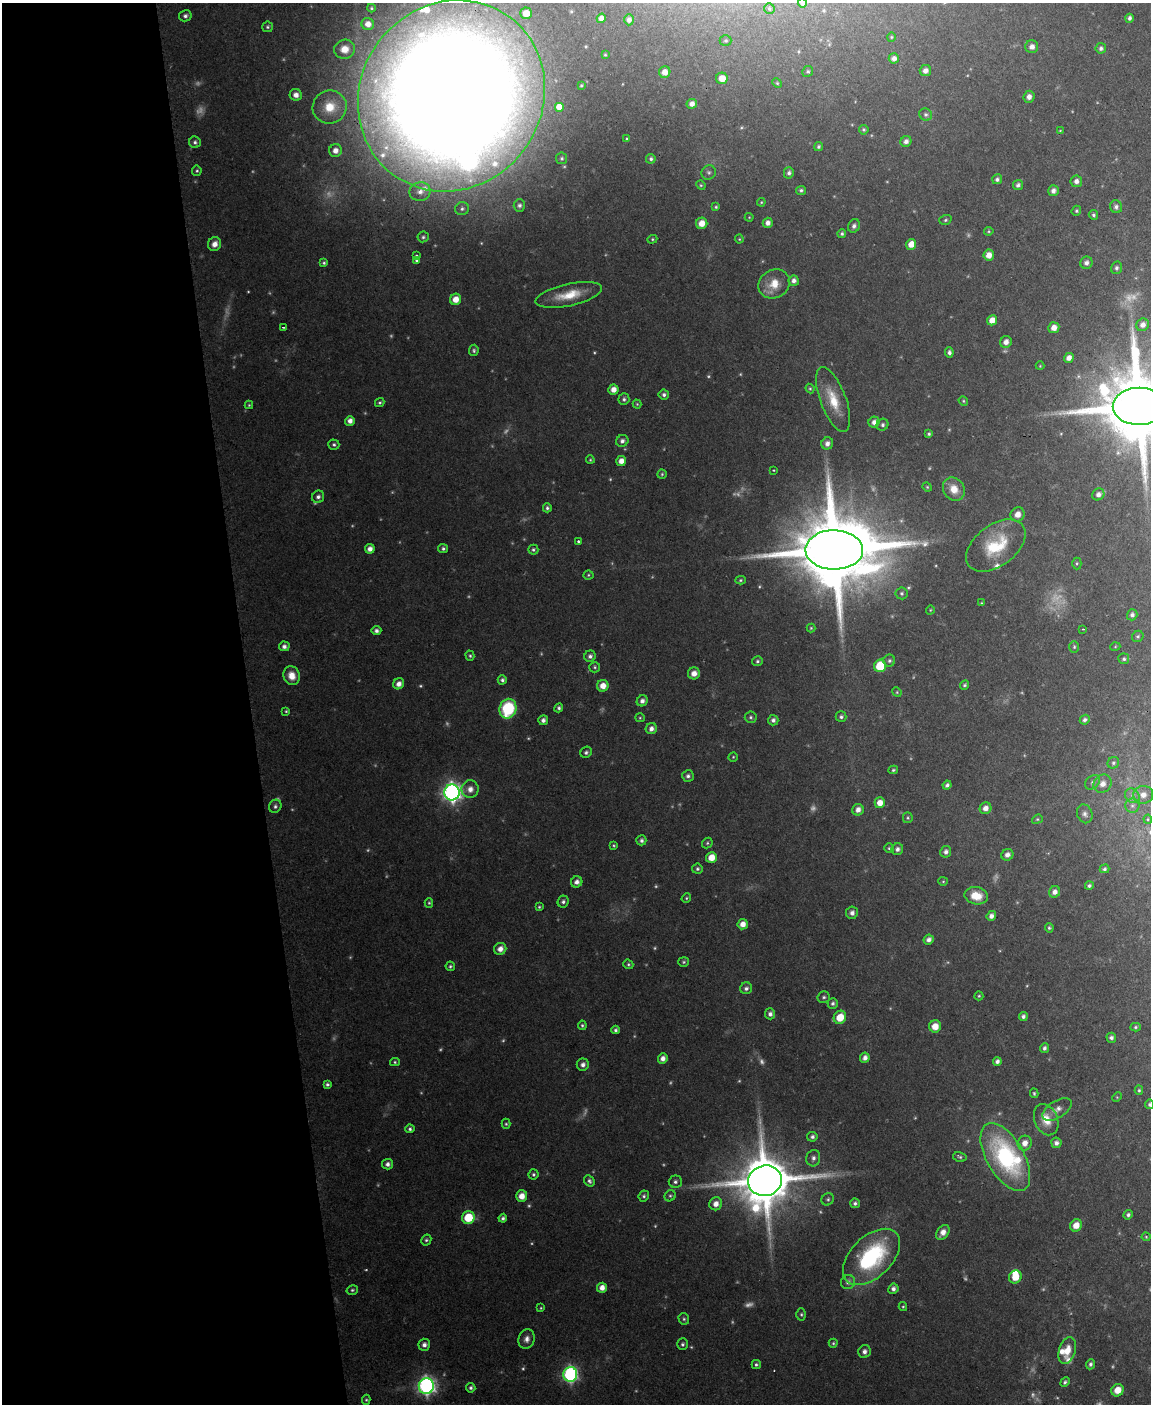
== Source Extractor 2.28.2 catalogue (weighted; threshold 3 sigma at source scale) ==
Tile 5 of 4 x 3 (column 1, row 2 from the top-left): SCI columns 1-1149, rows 1642-3043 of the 4596 x 4572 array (HDU 1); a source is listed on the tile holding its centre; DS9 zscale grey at full resolution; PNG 1153 x 1406 px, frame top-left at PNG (2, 3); each listed source drawn as its Kron ellipse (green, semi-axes under 4 px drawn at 4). Shown black and unused: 22% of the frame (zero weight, under 2 of 3 exposures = <1% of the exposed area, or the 3 px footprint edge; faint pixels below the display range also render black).
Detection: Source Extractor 2.28.2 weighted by HDU 2 'WHT'; one run over the whole footprint, this tile lists its part. Background 0.11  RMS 0.0071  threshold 0.0321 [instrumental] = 3 sigma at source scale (4.5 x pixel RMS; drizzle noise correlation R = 1.50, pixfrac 1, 0.05/0.05 arcsec/px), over >= 5 px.
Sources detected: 361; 68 too faint to see at this stretch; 2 inside a brighter object's white glare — neither listed nor drawn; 8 inside a brighter listed object's ellipse — not listed separately; the other 283 listed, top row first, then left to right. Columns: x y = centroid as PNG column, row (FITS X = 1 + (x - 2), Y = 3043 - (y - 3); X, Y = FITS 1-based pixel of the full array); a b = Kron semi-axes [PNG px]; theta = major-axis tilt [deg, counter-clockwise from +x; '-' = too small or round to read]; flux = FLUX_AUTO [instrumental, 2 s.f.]
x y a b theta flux
803 3 4 4 - 2.9
371 8 4 3 - 0.96
769 9 6 5 - 1.3
526 13 6 6 - 8.6
185 16 6 5 - 2.5
601 18 5 4 - 4.4
1129 18 4 4 - 2.2
629 20 5 5 - 3.1
368 24 6 6 - 6.1
267 27 5 5 - 1.4
891 37 4 4 - 0.89
726 40 6 5 - 1.3
1032 47 6 6 - 4.1
1101 48 5 5 - 2.2
345 49 10 9 - 9.6
605 55 3 3 - 0.83
894 58 5 5 - 3.4
808 71 6 5 - 1.3
925 71 5 5 - 3.5
665 72 6 5 - 6.7
722 78 6 5 - 8.5
777 83 5 4 - 0.92
581 85 3 2 - 0.82
296 95 6 6 - 4.6
451 96 98 91 53 3100
1029 97 6 5 - 4.3
692 104 5 5 - 4.1
330 107 17 16 - 20
559 107 5 5 - 8.5
926 115 6 6 - 1.8
864 130 5 4 - 1.4
1060 131 4 3 - 0.54
627 139 4 3 - 1
906 141 6 5 - 3.1
195 142 6 5 - 1.9
818 147 5 4 - 1.4
335 151 6 6 - 5.2
562 158 5 5 - 1.5
651 159 5 4 - 1.7
197 171 5 4 - 1.2
709 172 7 7 - 2
789 173 6 5 - 2.1
997 179 5 4 - 1.9
1076 181 6 5 - 3.5
701 185 5 4 - 0.92
1018 185 5 5 - 2.1
801 190 5 4 - 1.6
1053 191 5 5 - 3.3
420 192 10 9 - 5.9
761 202 4 3 - 0.75
519 205 6 5 - 2.1
716 207 4 4 - 1
1116 207 6 6 - 2.6
462 209 7 6 - 1.8
1076 211 5 4 - 1.3
1093 215 5 4 - 1.5
749 217 4 4 - 0.65
945 220 6 4 19 1.3
702 223 6 5 - 7.8
768 223 5 5 - 3.5
854 226 7 5 63 2.5
989 231 5 4 - 0.89
842 234 4 4 - 1.4
423 237 5 5 - 1.4
652 239 5 4 - 1.1
739 239 4 4 - 0.8
214 244 7 6 - 5
911 244 5 5 - 8.5
989 255 5 5 - 6.2
416 256 4 3 - 1.2
417 260 4 3 - 1.5
324 263 4 4 - 1.3
1086 263 6 6 - 3
1117 268 6 5 - 1.8
794 281 5 5 - 3
774 284 16 14 32 13
569 295 34 11 13 20
455 299 6 5 - 8.9
992 320 5 5 - 7.5
1143 325 6 6 - 4.1
283 327 3 2 - 0.74
1054 328 5 5 - 5.9
1006 342 6 5 - 4.3
474 350 5 5 - 1.5
949 352 5 4 - 2.2
1069 358 5 4 - 4.4
1040 366 4 4 - 0.7
810 388 5 3 - 1
613 389 5 5 - 5.8
664 395 5 5 - 2.1
624 399 6 5 - 1.8
833 400 34 13 -69 21
963 401 5 4 - 0.94
380 402 5 4 - 1.3
637 404 4 4 - 0.88
249 405 4 4 - 0.88
1140 406 27 18 0 12000
350 421 5 5 - 4.2
874 422 5 5 - 3.8
883 425 6 5 - 1.9
929 434 4 3 - 1.1
622 441 6 5 - 2.7
827 443 6 5 - 3.7
334 445 5 5 - 1.6
590 460 4 3 - 0.79
621 461 5 5 - 6
773 470 3 2 - 0.62
662 474 5 4 - 1.1
927 487 5 4 - 0.87
954 489 12 10 -55 10
1098 494 6 5 - 3.6
318 497 6 6 - 2.9
547 508 4 4 - 1.7
1018 514 7 6 - 6.1
578 541 3 3 - 1.2
996 546 34 20 37 36
370 549 5 4 - 4.3
443 549 5 4 - 1.8
533 550 5 5 - 1.4
834 550 29 19 -1 12000
1077 563 6 4 90 1
588 575 5 4 - 1
740 580 5 4 - 1.1
902 593 6 6 - 1.6
981 603 3 3 - 0.62
930 610 4 3 - 0.61
1132 615 6 5 - 2.4
811 628 4 4 - 0.85
1083 629 3 2 - 0.71
376 631 5 4 - 2.4
1138 636 6 5 - 1.1
284 646 5 5 - 3
1074 647 6 5 - 1.2
1115 647 5 3 - 0.65
470 656 5 4 - 1.2
590 656 6 5 - 2.6
1124 659 5 5 - 1.6
757 661 5 5 - 1.5
889 661 6 6 - 1.7
880 666 6 6 - 29
595 667 5 5 - 1.2
694 673 6 6 - 5.7
292 676 9 8 - 9
502 680 4 4 - 1.9
399 684 6 5 - 4.3
965 685 5 4 - 1.4
603 686 6 5 - 7.9
897 692 5 4 - 0.83
642 701 6 5 - 3.3
559 708 4 4 - 1.8
508 709 10 8 69 53
286 711 4 4 - 0.93
751 717 6 5 - 1.6
841 717 5 5 - 1.8
640 718 5 4 - 0.91
543 720 5 5 - 2.9
773 720 5 5 - 2.6
1085 720 5 4 - 2.1
651 729 5 5 - 4
586 752 6 5 - 1.8
733 757 4 4 - 0.86
1113 763 6 5 - 1.6
893 770 5 3 - 1.1
688 776 6 6 - 2.4
1092 782 8 6 39 2.2
1102 784 9 8 - 5.6
947 785 4 4 - 2.1
470 789 9 8 - 5.8
452 792 8 7 - 370
1143 795 10 9 - 5.5
1132 796 8 6 -45 2.8
880 803 5 5 - 7.5
275 806 7 6 - 2
1132 806 7 7 - 2.3
985 808 6 5 - 4.9
858 810 6 5 - 4.6
1085 814 10 7 -70 2.9
908 818 5 5 - 1.1
1037 819 5 4 - 1
1148 819 4 4 - 0.81
641 840 5 5 - 2.2
707 843 6 4 49 1.2
614 845 4 3 - 0.9
889 848 4 4 - 1.1
897 849 6 6 - 2.7
946 852 6 5 - 3
1007 855 6 5 - 3.6
711 857 5 5 - 11
697 869 5 5 - 1.6
1104 869 5 4 - 1.4
943 881 5 4 - 0.86
577 882 6 5 - 3.7
1089 886 4 3 - 1.6
1055 892 6 5 - 4
976 896 12 8 -10 12
686 898 5 4 - 0.99
563 901 6 5 - 2.2
429 903 5 4 - 0.99
539 907 4 4 - 1
852 913 6 6 - 3.1
991 916 5 4 - 3.5
743 924 5 5 - 6.2
1049 928 5 4 - 1.2
929 940 5 5 - 3.2
500 949 6 6 - 5.3
684 962 5 5 - 1.2
628 964 5 4 - 1.2
450 966 5 4 - 1.4
746 988 6 5 - 2.4
979 996 4 4 - 0.98
824 997 6 6 - 1.7
833 1003 5 5 - 1.9
770 1014 5 5 - 2.8
1023 1016 4 4 - 2.2
840 1017 7 6 - 16
582 1025 5 4 - 1.3
935 1026 6 6 - 9.1
1135 1027 5 4 - 1.2
616 1030 4 3 - 1.7
1111 1038 5 5 - 2.2
1044 1048 5 4 - 2.1
663 1058 5 4 - 4.4
865 1058 5 5 - 3.9
997 1061 4 4 - 2.6
395 1062 5 4 - 1.1
583 1065 6 6 - 3.2
327 1084 4 4 - 1.7
1139 1090 4 4 - 1.1
1034 1093 5 3 - 1.1
1117 1097 5 4 - 0.77
1150 1104 5 4 - 1.8
1057 1109 16 8 31 5.2
1046 1120 16 11 -67 12
506 1124 5 4 - 1.2
410 1129 4 4 - 1.6
812 1137 5 5 - 2.1
1025 1143 7 7 - 6.2
1056 1143 5 5 - 3
960 1157 7 4 -12 1.5
1005 1157 38 18 -60 110
813 1158 8 7 - 3
387 1164 5 5 - 2.9
533 1174 5 5 - 1.5
589 1181 6 5 - 2
765 1181 17 15 14 5300
675 1182 6 6 - 2.1
522 1196 6 5 - 7.7
644 1196 6 5 - 1.7
670 1196 6 5 - 1.3
828 1199 6 5 - 1.5
855 1203 5 5 - 1.9
716 1204 6 6 - 5.9
1128 1215 5 4 - 1.9
468 1218 6 6 - 26
503 1218 4 4 - 1.9
1076 1225 6 5 - 8
943 1232 8 6 52 6
1146 1237 4 4 - 0.86
426 1240 6 5 - 1.4
871 1257 34 20 44 86
1015 1277 7 6 - 12
848 1282 7 7 - 2.9
602 1288 5 5 - 5.4
893 1289 5 5 - 2.7
352 1290 6 4 15 1.3
903 1307 4 4 - 0.94
541 1308 4 3 - 0.75
801 1314 6 4 90 1.3
684 1319 6 5 - 1.4
527 1339 10 8 72 4.3
833 1343 4 4 - 1.1
682 1344 6 5 - 1.7
424 1345 6 6 - 3.4
1067 1350 14 8 71 11
864 1351 6 6 - 3.1
756 1364 4 4 - 1.6
1090 1364 5 4 - 1.9
570 1374 7 7 - 190
1065 1382 5 4 - 1.5
426 1386 8 7 - 310
471 1388 5 4 - 1.7
1117 1390 6 6 - 9.9
366 1400 5 4 - 1.1
Isophote crosses this tile's border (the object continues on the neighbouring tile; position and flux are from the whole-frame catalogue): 4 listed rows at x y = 803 3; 451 96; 1140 406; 1150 1104